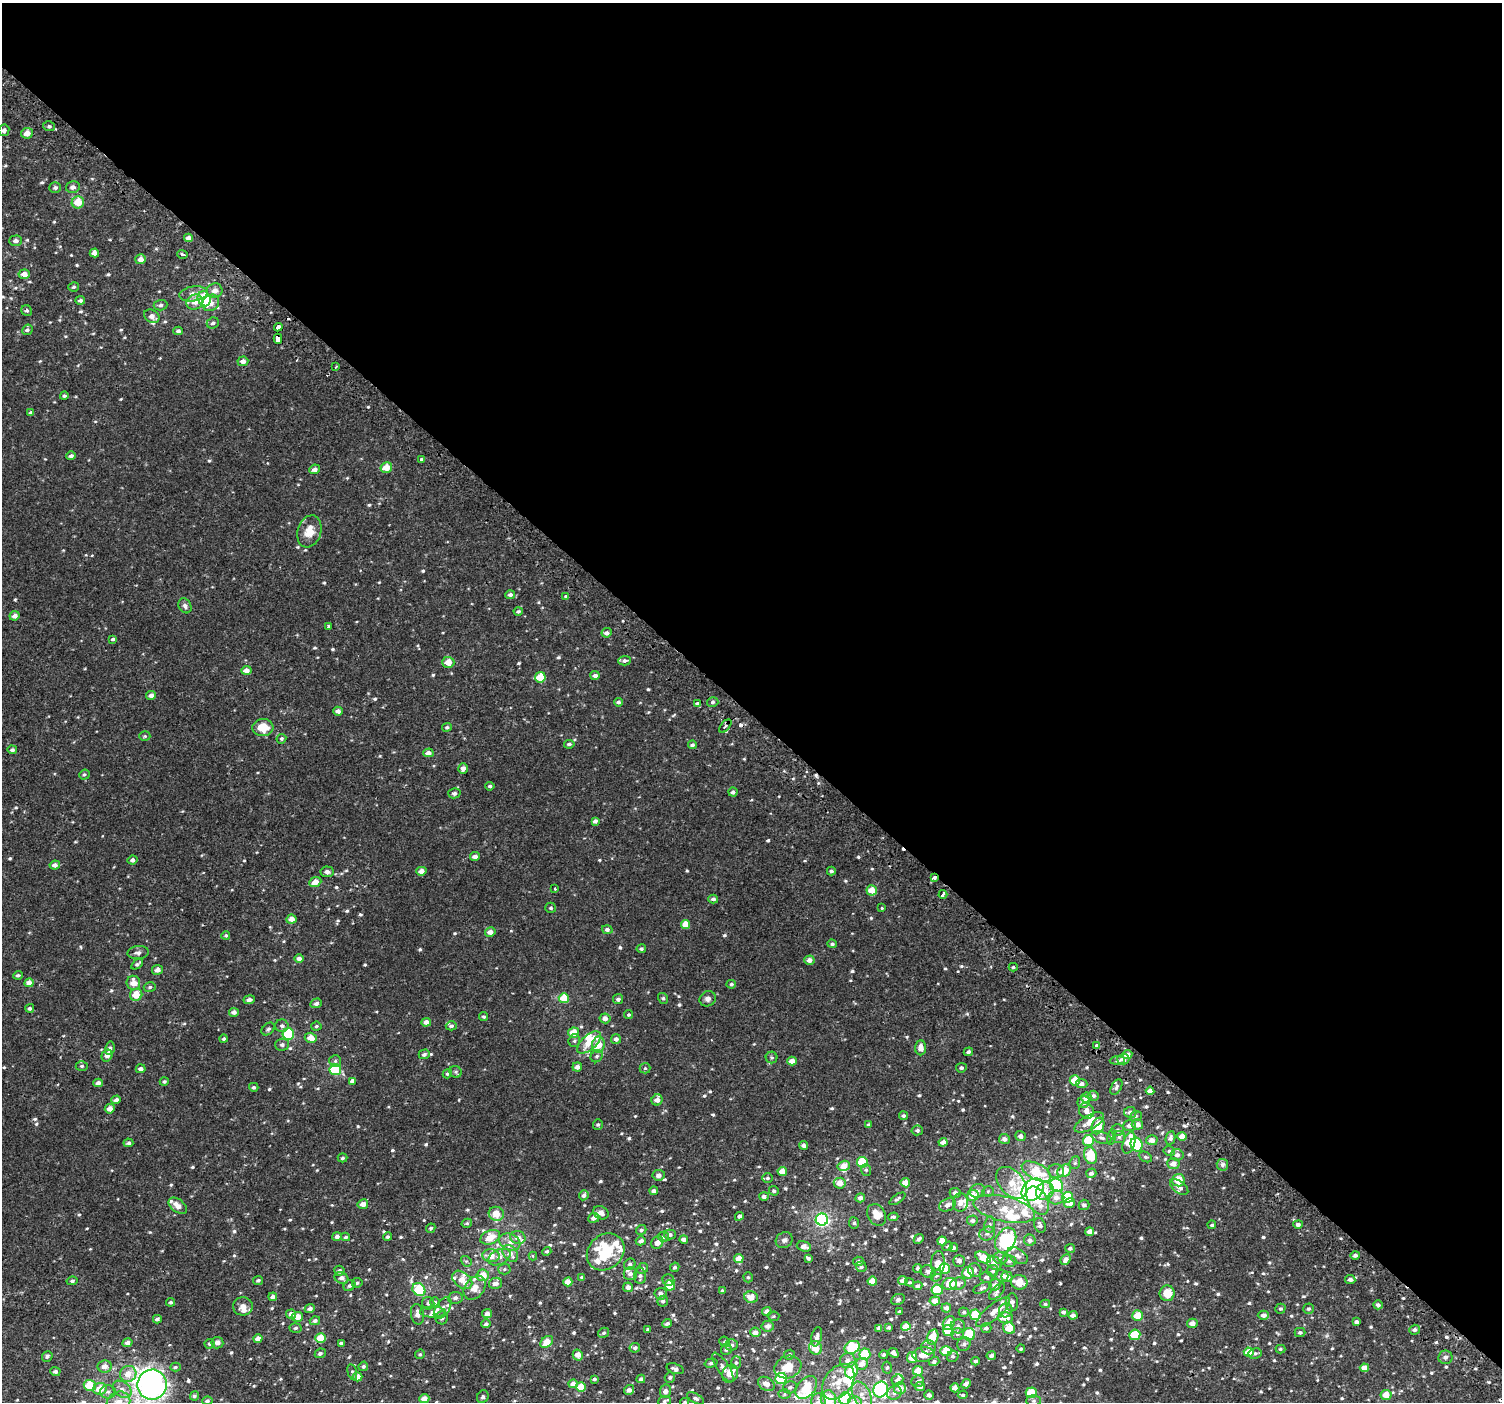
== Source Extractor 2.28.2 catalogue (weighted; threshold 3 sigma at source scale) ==
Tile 3 of 4 x 4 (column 3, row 1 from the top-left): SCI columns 3064-4563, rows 4423-5822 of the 6113 x 6113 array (HDU 1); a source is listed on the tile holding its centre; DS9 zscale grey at full resolution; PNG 1504 x 1404 px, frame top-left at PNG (2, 3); each listed source drawn as its Kron ellipse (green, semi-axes under 4 px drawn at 4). Shown black and unused: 51% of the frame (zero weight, under 2 of 3 exposures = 3% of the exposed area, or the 3 px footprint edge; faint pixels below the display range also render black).
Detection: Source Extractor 2.28.2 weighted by HDU 2 'WHT'; one run over the whole footprint, this tile lists its part. Background 0.00226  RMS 0.003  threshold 0.0136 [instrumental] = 3 sigma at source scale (4.5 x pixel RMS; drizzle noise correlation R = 1.50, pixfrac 1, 0.0396/0.0396 arcsec/px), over >= 5 px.
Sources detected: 780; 5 inside a brighter object's white glare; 6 cosmic-ray / hot-pixel residue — neither listed nor drawn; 51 inside a brighter listed object's ellipse — not listed separately; of the other 718, all 500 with FLUX_AUTO >= 0.436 (the completeness limit of this list) listed and drawn (218 fainter detections not listed), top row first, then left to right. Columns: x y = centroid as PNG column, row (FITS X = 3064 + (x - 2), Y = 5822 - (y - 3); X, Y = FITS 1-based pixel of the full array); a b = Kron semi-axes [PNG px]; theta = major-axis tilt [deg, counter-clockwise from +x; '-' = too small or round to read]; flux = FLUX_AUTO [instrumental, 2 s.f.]
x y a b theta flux
49 126 6 5 - 0.6
4 130 6 5 - 0.92
27 133 6 5 - 2.2
73 187 7 6 - 1.2
55 188 6 5 - 0.75
78 202 6 6 - 4.4
189 238 4 4 - 1.3
16 241 6 5 - 0.85
94 253 4 4 - 1.6
182 254 5 3 - 0.49
141 259 5 5 - 1.8
24 274 5 4 - 1.8
74 287 5 4 - 0.48
215 291 8 7 - 1.8
193 294 14 7 7 2.1
204 299 7 6 - 14
80 300 4 4 - 0.66
195 302 8 7 - 2.7
211 303 9 7 43 1.8
160 305 7 5 5 0.64
27 311 6 5 - 0.53
152 316 8 6 -32 1.4
213 323 6 5 - 0.69
278 327 4 3 - 2.1
27 330 5 5 - 0.55
178 331 5 4 - 0.67
278 339 5 4 - 6.7
243 361 5 5 - 1.4
336 367 3 2 - 0.49
64 396 4 4 - 0.48
31 413 4 4 - 0.57
71 456 5 4 - 0.73
422 459 4 4 - 2.2
386 468 6 5 - 4
315 469 5 4 - 1.3
309 531 16 11 73 4
510 595 5 4 - 0.76
566 596 4 4 - 0.47
185 606 8 6 -59 0.93
518 611 4 4 - 0.5
14 616 5 4 - 1.4
329 626 3 2 - 0.52
607 633 5 4 - 1
113 639 4 3 - 0.45
624 661 6 5 - 0.78
448 662 6 5 - 3.4
246 670 5 4 - 1.9
595 675 5 4 - 0.96
540 677 5 5 - 7.3
151 695 5 4 - 1.2
618 702 4 4 - 0.65
713 702 6 4 15 0.57
697 704 4 3 - 1.4
338 711 5 4 - 1.1
725 726 8 4 49 0.85
263 727 10 8 4 5.2
447 727 5 4 - 0.5
145 736 5 5 - 0.44
281 739 5 4 - 0.52
569 744 5 4 - 0.61
692 745 4 4 - 0.64
12 750 5 4 - 0.64
428 753 5 4 - 1.5
463 768 5 4 - 1.2
84 775 5 5 - 0.49
490 786 5 4 - 0.5
733 792 4 4 - 0.83
454 793 6 5 - 0.83
595 821 4 4 - 0.92
475 856 5 4 - 1.5
132 860 5 4 - 0.89
55 865 5 4 - 1.3
421 871 5 4 - 1.9
831 871 4 4 - 0.55
327 872 6 5 - 1.1
934 878 3 2 - 1.2
315 882 6 4 22 2.7
555 889 3 2 - 0.51
872 890 5 5 - 3.7
943 894 4 3 - 8.9
713 899 5 4 - 0.8
551 908 5 5 - 0.47
882 908 3 3 - 2.1
291 919 5 4 - 2
686 924 4 4 - 2.8
607 930 5 4 - 0.78
490 932 5 4 - 1.9
226 935 4 4 - 0.44
832 944 4 4 - 0.53
641 949 4 4 - 0.56
138 953 10 6 5 1.1
299 958 4 4 - 1.2
809 960 5 4 - 1.6
137 964 7 4 33 0.63
1013 967 4 4 - 0.5
158 970 5 5 - 1.4
18 975 5 4 - 0.54
29 983 5 4 - 2.1
133 983 7 7 - 2.9
731 984 5 4 - 0.67
150 987 6 4 16 0.5
136 995 6 6 - 4.5
564 998 5 5 - 5.9
663 998 5 5 - 0.52
618 999 5 5 - 0.82
708 999 8 7 - 1.2
249 1000 6 4 8 0.92
316 1003 6 4 19 0.85
30 1008 4 4 - 0.6
234 1012 5 4 - 1.2
629 1015 4 4 - 0.45
484 1017 4 4 - 0.44
605 1018 5 5 - 1.6
426 1022 5 4 - 1.6
282 1026 6 6 - 0.82
316 1026 5 4 - 0.5
451 1026 5 4 - 0.63
268 1029 7 5 43 0.67
574 1032 5 5 - 3.7
288 1034 6 5 - 17
311 1038 6 5 - 2.9
224 1039 4 4 - 0.45
616 1039 5 5 - 1
574 1041 6 5 - 0.6
589 1042 14 7 42 3.9
282 1045 7 6 - 0.87
598 1045 8 6 84 4.3
1097 1045 3 3 - 3
110 1048 7 4 75 1
921 1048 7 5 89 2.3
968 1052 5 4 - 0.63
424 1054 5 4 - 0.92
107 1055 6 5 - 1.4
1127 1055 5 4 - 1.8
597 1056 6 5 - 0.68
772 1058 6 6 - 0.48
1123 1059 6 5 - 1.7
335 1061 6 6 - 0.57
792 1061 5 4 - 2.1
1117 1061 8 4 3 0.64
82 1066 6 4 1 0.53
577 1067 5 4 - 1.3
645 1068 5 5 - 0.46
961 1068 5 4 - 0.58
141 1069 5 4 - 0.91
335 1070 6 5 - 13
456 1072 6 5 - 0.54
447 1074 5 4 - 0.49
1075 1080 5 5 - 5.6
352 1081 4 4 - 3.3
164 1082 4 4 - 0.51
98 1083 4 4 - 1.2
1082 1084 6 4 -6 0.83
254 1087 5 4 - 0.64
1116 1087 8 5 62 0.69
1150 1091 4 4 - 1.8
1093 1096 5 5 - 0.94
1086 1097 5 5 - 1.3
116 1100 5 4 - 1.2
657 1100 5 5 - 1.9
1083 1102 6 5 - 1.2
110 1109 5 4 - 1.9
1086 1111 8 7 - 1.5
1130 1112 6 5 - 1.2
904 1116 4 4 - 0.52
1136 1116 6 5 - 0.46
1089 1122 16 7 29 2.7
1137 1124 6 5 - 1.7
598 1125 5 5 - 0.56
868 1125 4 4 - 0.53
1098 1126 8 6 69 6.4
1130 1126 6 5 - 1.5
917 1130 5 5 - 0.65
1118 1130 6 6 - 0.81
1020 1136 5 5 - 0.94
1182 1136 5 4 - 2.7
1112 1137 8 4 81 0.5
1119 1137 6 6 - 0.66
1101 1138 11 5 -20 1.1
1170 1138 7 4 79 0.86
1004 1139 5 5 - 1.1
1088 1140 5 5 - 9.7
1152 1140 6 5 - 1.7
943 1142 4 4 - 1.6
128 1143 5 4 - 0.68
1129 1143 11 6 73 5.9
804 1145 4 4 - 0.82
1137 1145 7 6 - 20
1169 1151 6 4 -15 0.62
1091 1155 9 6 -74 9.9
1177 1155 6 5 - 1.2
1145 1157 7 5 -26 0.52
343 1158 5 4 - 0.53
862 1162 5 5 - 10
1075 1163 6 5 - 0.51
1173 1164 6 5 - 1.9
1222 1165 6 6 - 0.71
844 1166 6 5 - 2.7
866 1170 6 5 - 0.52
782 1171 5 4 - 3.4
1036 1171 16 8 -27 8.8
1056 1171 8 7 - 0.97
1064 1171 7 5 36 4.8
1091 1173 5 4 - 0.89
659 1175 6 5 - 1.3
768 1178 5 4 - 0.55
1178 1180 6 6 - 4.7
840 1183 6 5 - 2.8
905 1183 5 4 - 3.6
1012 1183 19 12 -49 4.9
1057 1185 7 6 - 19
1179 1187 10 6 -36 1.3
1033 1190 13 9 46 84
654 1191 4 4 - 0.97
774 1191 5 4 - 0.52
977 1191 8 6 25 1
988 1191 5 5 - 0.44
1045 1191 9 8 - 3.6
955 1193 5 5 - 1.1
584 1195 5 4 - 0.99
973 1196 6 5 - 4.7
764 1197 5 4 - 1
1056 1197 8 7 - 2
1068 1197 5 5 - 8.4
860 1198 5 4 - 1.3
897 1199 9 3 34 0.53
1038 1201 15 9 -61 5.2
960 1203 9 7 85 1.9
1069 1203 5 4 - 2.5
363 1204 5 5 - 1.8
947 1205 9 6 25 1.5
1084 1205 5 5 - 0.92
178 1206 10 6 -38 2.5
1004 1209 31 12 -13 6.7
601 1213 8 6 -30 1.6
496 1214 7 7 - 3.3
877 1215 11 8 -59 3.8
739 1216 4 4 - 0.79
893 1217 5 4 - 0.55
594 1218 6 5 - 1.2
822 1219 6 6 - 48
972 1220 5 5 - 0.93
467 1223 5 4 - 0.46
854 1223 5 5 - 0.49
990 1224 8 5 83 0.74
1298 1224 5 4 - 0.76
1040 1225 8 5 -67 1.1
1212 1225 4 4 - 0.48
431 1228 5 4 - 0.53
641 1230 5 4 - 0.63
1090 1232 4 4 - 1.9
987 1234 8 6 26 1
670 1235 5 5 - 0.66
337 1236 5 4 - 1
346 1237 4 3 - 0.51
388 1237 4 4 - 0.5
490 1237 10 6 23 4.7
518 1237 7 6 - 1.9
663 1237 6 5 - 0.7
684 1239 4 4 - 1.1
919 1239 5 4 - 0.62
784 1240 9 7 36 0.87
1006 1240 13 9 62 16
1030 1240 6 5 - 1
641 1241 5 4 - 1
942 1241 5 4 - 3.3
510 1242 11 8 -24 1.9
657 1243 7 5 53 1.7
804 1246 7 4 -16 1.6
948 1246 5 4 - 0.49
954 1248 4 3 - 0.58
1070 1248 5 4 - 0.58
547 1251 5 4 - 0.47
606 1252 20 17 42 14
510 1253 9 6 -52 1.7
1355 1255 4 4 - 0.75
491 1256 8 6 -7 2.9
533 1256 4 4 - 0.49
1017 1256 11 7 -33 1.3
499 1257 12 7 26 1.7
983 1257 8 5 -27 5.1
739 1258 5 4 - 3.3
808 1258 4 3 - 0.63
1000 1258 7 5 -14 0.85
1066 1259 6 4 48 1.3
466 1261 6 4 -40 0.45
858 1261 5 5 - 0.84
959 1261 6 5 - 1.1
1009 1261 7 5 -11 0.71
938 1263 12 7 88 3.3
994 1263 8 6 -44 1.9
630 1264 6 5 - 0.64
675 1267 5 4 - 0.56
861 1267 5 5 - 0.53
643 1268 6 5 - 0.58
918 1268 4 4 - 0.45
945 1268 5 5 - 5.4
504 1269 6 5 - 0.55
975 1270 7 6 - 0.8
339 1271 5 5 - 0.93
993 1271 6 5 - 0.71
928 1272 8 6 -16 0.92
968 1273 6 5 - 5.1
630 1274 7 6 - 1.2
483 1275 6 6 - 4.2
640 1276 8 6 -89 0.89
936 1276 6 5 - 0.62
1001 1276 7 6 - 1.1
582 1277 4 4 - 0.49
748 1277 5 4 - 0.44
986 1277 6 6 - 0.76
1007 1277 5 5 - 1.5
341 1278 7 5 -24 1.4
1350 1279 5 4 - 1
258 1280 5 4 - 0.55
462 1280 11 7 -37 3.5
668 1280 6 5 - 0.7
903 1280 4 4 - 1.7
72 1281 5 4 - 0.58
872 1281 5 4 - 3.7
568 1282 4 4 - 2.6
909 1282 5 4 - 0.48
1019 1282 8 7 - 4.9
357 1283 5 5 - 0.57
495 1283 7 5 14 1.5
950 1284 7 6 - 4
958 1284 8 6 17 1.2
670 1285 5 5 - 5.5
995 1285 6 5 - 1.6
349 1286 6 5 - 0.59
918 1286 5 4 - 0.64
628 1287 5 4 - 1.3
475 1288 13 9 52 3.1
982 1288 9 4 24 0.65
419 1290 7 6 - 16
937 1290 5 5 - 11
722 1291 4 4 - 0.53
997 1292 10 5 47 0.84
1167 1293 8 7 - 4.4
661 1294 6 6 - 0.91
273 1297 4 4 - 1
751 1297 7 5 -12 2.7
455 1298 7 6 - 1.1
898 1299 7 5 26 0.62
663 1301 5 5 - 0.73
935 1301 5 4 - 2
171 1302 4 4 - 0.5
435 1302 5 4 - 0.45
1012 1302 9 6 90 1.2
428 1303 6 6 - 0.76
1045 1304 5 4 - 0.45
1378 1305 5 4 - 0.78
243 1306 10 9 - 2.2
443 1308 12 7 57 1.5
946 1308 5 4 - 1.1
310 1309 5 4 - 1
1280 1309 5 5 - 0.54
1309 1309 5 5 - 0.55
1006 1310 7 6 - 1.3
767 1311 5 4 - 1.4
433 1312 13 5 -1 1.3
899 1312 3 3 - 0.6
964 1312 5 4 - 0.57
993 1312 21 7 40 2.8
1063 1312 4 4 - 0.71
291 1314 5 4 - 1.6
417 1314 10 6 -79 1.6
487 1314 5 4 - 1.5
975 1315 5 5 - 8.5
1073 1315 4 4 - 1.4
1263 1315 5 4 - 1.2
773 1316 6 4 4 0.47
1138 1316 5 5 - 5
297 1317 5 5 - 2.8
442 1318 6 6 - 0.79
1006 1318 7 6 - 3.6
157 1319 4 4 - 0.63
315 1321 5 4 - 0.77
1356 1322 4 3 - 0.72
667 1323 5 3 - 0.69
949 1323 7 5 60 2.7
1192 1323 5 4 - 2
486 1324 5 4 - 0.67
768 1326 6 5 - 1.4
906 1326 5 4 - 3
958 1326 7 7 - 1.1
889 1327 3 3 - 0.55
295 1328 6 4 5 0.55
879 1328 4 4 - 0.73
986 1328 5 5 - 0.7
1009 1328 6 5 - 4.9
647 1330 3 3 - 0.54
948 1330 5 5 - 8.1
1415 1330 5 5 - 0.85
755 1332 5 5 - 1.8
1300 1332 5 4 - 0.61
603 1333 6 4 30 0.48
957 1334 6 5 - 0.66
969 1334 6 6 - 10
1135 1335 5 5 - 8.3
817 1337 10 5 77 0.91
933 1337 8 5 72 4.9
258 1338 4 4 - 1.5
320 1338 5 5 - 5.5
547 1342 7 5 39 3.8
725 1342 5 5 - 0.67
128 1343 5 4 - 1.3
217 1343 6 5 - 1.2
341 1343 4 3 - 0.53
209 1344 5 5 - 0.65
964 1344 7 6 - 0.87
732 1345 6 6 - 0.84
852 1347 8 6 24 12
928 1347 7 7 - 1.1
635 1348 5 4 - 0.65
816 1348 7 6 - 4.1
726 1349 6 5 - 0.9
1021 1349 4 4 - 0.45
1280 1349 5 4 - 0.47
946 1351 6 5 - 5
1249 1352 5 4 - 4.4
320 1353 5 4 - 0.73
893 1353 5 4 - 1.2
1255 1353 6 5 - 0.68
420 1354 5 4 - 0.46
865 1354 6 5 - 8.6
923 1354 11 7 7 3.2
578 1355 5 5 - 2.5
789 1355 5 4 - 0.53
884 1355 4 4 - 0.63
47 1356 6 5 - 0.67
953 1356 6 5 - 0.63
991 1356 4 4 - 0.91
1445 1357 7 6 - 0.9
912 1358 5 5 - 3.8
848 1361 8 7 - 1.5
975 1361 4 4 - 0.71
934 1362 5 4 - 0.83
711 1363 6 4 16 0.53
736 1363 6 5 - 0.63
862 1364 6 5 - 1.9
105 1366 7 6 - 2.2
363 1366 5 4 - 0.61
175 1367 5 4 - 0.49
723 1367 17 6 -57 1.4
788 1367 14 11 21 6.2
887 1367 6 5 - 0.51
1364 1368 5 4 - 2.7
675 1369 9 5 -18 1
852 1370 8 6 70 9
55 1371 5 4 - 0.96
918 1371 5 5 - 3.9
352 1372 8 4 -76 0.52
128 1374 8 7 - 3
730 1374 9 7 60 3.5
358 1377 5 4 - 1.7
670 1377 5 5 - 0.53
594 1379 4 3 - 0.67
641 1379 4 4 - 0.78
781 1379 6 5 - 13
897 1380 6 5 - 1.2
918 1381 6 5 - 0.64
838 1382 20 13 52 5.8
573 1384 5 4 - 1.6
766 1384 9 6 -32 2.1
966 1384 5 4 - 0.89
90 1385 6 5 - 7.8
152 1385 15 14 - 48
920 1386 5 4 - 1.1
581 1387 5 4 - 4.9
790 1387 7 6 - 0.74
806 1388 13 8 50 7.8
900 1388 6 6 - 2.3
955 1388 4 4 - 1.7
100 1389 7 6 - 4.6
122 1389 10 7 -36 1.7
881 1389 8 7 - 28
629 1390 5 5 - 1.1
665 1391 7 5 80 1.7
108 1392 8 6 1 1.1
894 1393 7 6 - 1
1031 1393 5 5 - 8.3
784 1394 6 5 - 0.5
862 1395 14 8 -64 2.4
929 1395 5 4 - 0.87
963 1395 5 4 - 0.52
1386 1395 5 5 - 3.7
194 1396 5 4 - 0.66
483 1397 6 5 - 0.52
695 1398 9 4 -29 0.7
845 1398 6 5 - 20
424 1399 5 4 - 2.3
828 1399 8 7 - 7.7
207 1401 5 4 - 0.63
664 1401 6 5 - 0.47
1034 1401 7 5 1 0.7
118 1402 12 10 21 3.5
685 1402 4 3 - 0.44
818 1402 9 7 -89 1.5
855 1402 7 6 - 2.3
Overlapping masked pixels (flux is a lower limit): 4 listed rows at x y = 278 327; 278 339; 422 459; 934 878
Isophote crosses this tile's border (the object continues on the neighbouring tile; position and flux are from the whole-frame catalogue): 8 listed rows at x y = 806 1388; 845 1398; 828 1399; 664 1401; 118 1402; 685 1402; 818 1402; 855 1402